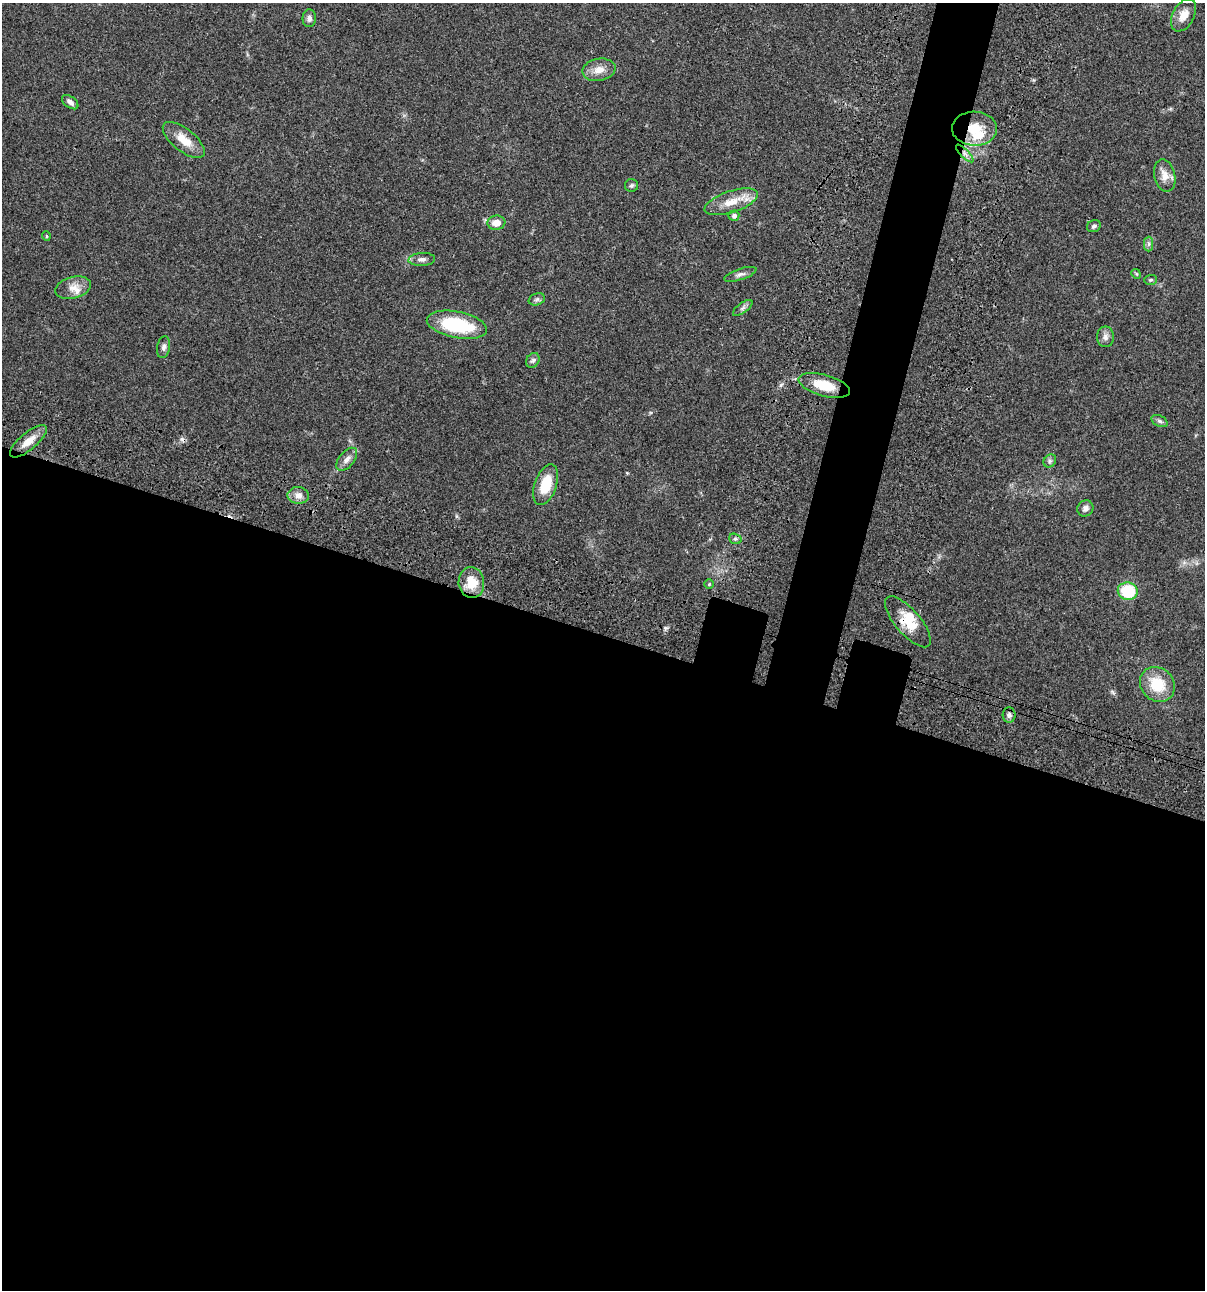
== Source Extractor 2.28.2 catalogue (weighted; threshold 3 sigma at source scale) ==
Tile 14 of 4 x 4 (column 2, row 4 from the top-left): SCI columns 1438-2640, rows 120-1407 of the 5405 x 5390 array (HDU 1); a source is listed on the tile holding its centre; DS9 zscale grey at full resolution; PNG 1207 x 1292 px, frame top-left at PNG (2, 3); each listed source drawn as its Kron ellipse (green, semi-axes under 4 px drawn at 4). Shown black and unused: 54% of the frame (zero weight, under 3 of 4 exposures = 9% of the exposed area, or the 3 px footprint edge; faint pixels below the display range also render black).
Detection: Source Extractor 2.28.2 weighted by HDU 2 'WHT'; one run over the whole footprint, this tile lists its part. Background 0.0467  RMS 0.0052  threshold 0.0236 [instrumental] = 3 sigma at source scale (4.5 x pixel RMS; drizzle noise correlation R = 1.50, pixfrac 1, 0.05/0.05 arcsec/px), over >= 5 px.
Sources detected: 46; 1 cosmic-ray / hot-pixel residue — neither listed nor drawn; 4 inside a brighter listed object's ellipse — not listed separately; the other 41 listed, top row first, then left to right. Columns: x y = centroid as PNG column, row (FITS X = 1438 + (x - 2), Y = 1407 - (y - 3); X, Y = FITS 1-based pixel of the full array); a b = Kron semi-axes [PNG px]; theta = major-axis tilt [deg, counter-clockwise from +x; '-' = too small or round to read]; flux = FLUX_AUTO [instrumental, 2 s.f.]
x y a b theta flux
1184 15 17 10 62 5.7
309 18 9 6 86 1.8
599 70 16 11 11 5.3
70 102 9 5 -37 2
974 129 22 17 -1 13
184 140 25 11 -38 8.1
965 153 11 4 -45 2.3
1165 176 16 10 -77 5
631 186 6 6 - 0.96
731 202 28 10 18 9.1
734 216 5 5 - 1.7
496 223 9 7 7 5.3
1094 226 7 6 - 1.2
46 236 5 3 - 0.4
1149 244 7 4 89 1.2
422 259 13 6 3 2.2
740 274 17 5 19 2
1136 274 5 4 - 0.58
1151 280 6 5 - 0.8
73 288 18 10 15 4.9
537 299 8 6 17 1.3
743 308 11 5 36 1.4
457 325 30 13 -11 30
1105 337 10 8 -90 2.3
164 347 11 6 79 1.8
533 360 8 6 55 1.2
824 385 26 10 -15 12
1160 421 8 5 -27 1.2
28 441 23 8 40 6.5
347 459 13 7 50 2.9
1050 461 7 5 47 1.1
546 485 21 11 71 13
298 495 11 8 -3 3.2
1085 508 8 7 - 2.1
735 539 6 5 - 1
471 583 15 13 -84 9.4
709 584 5 4 - 0.61
1128 591 10 8 -10 22
908 622 32 12 -49 11
1157 684 19 16 -46 15
1009 715 7 6 - 1.6
Overlapping masked pixels (flux is a lower limit): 3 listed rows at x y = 974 129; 965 153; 908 622